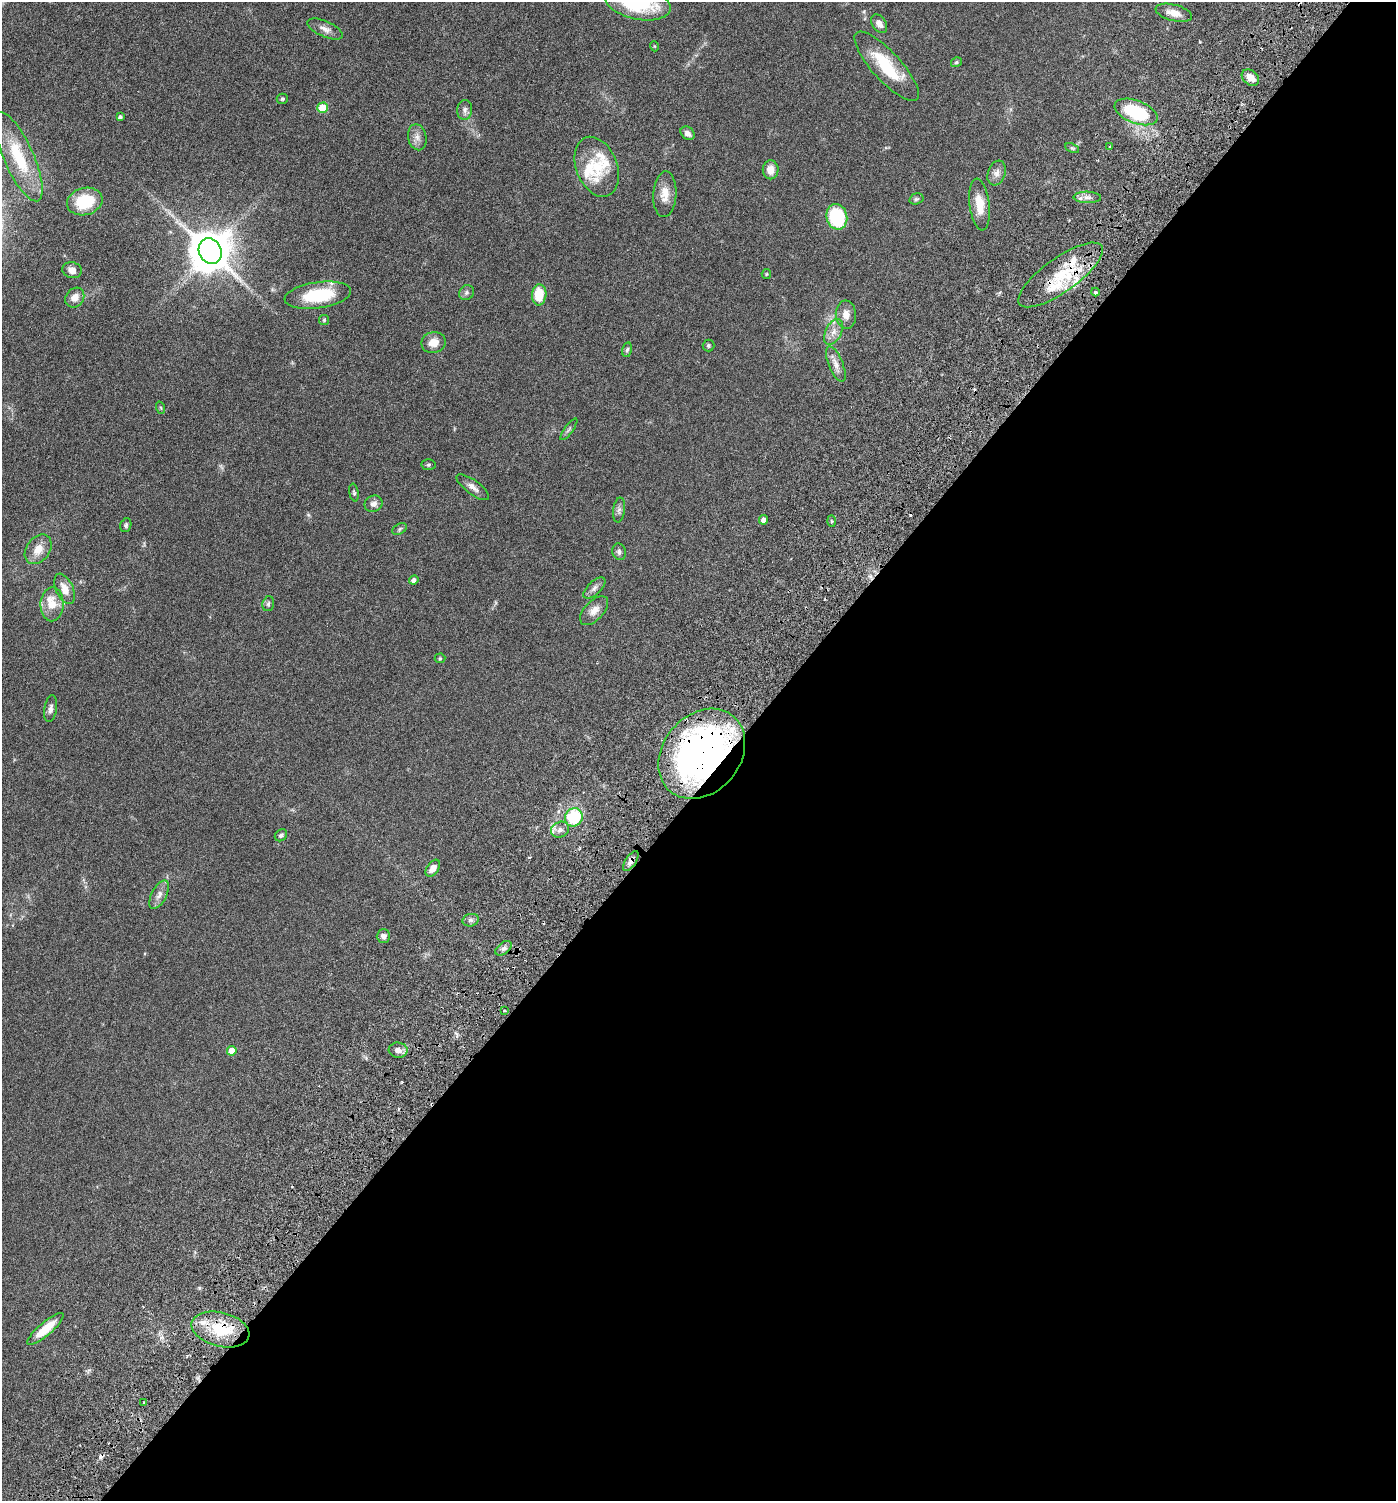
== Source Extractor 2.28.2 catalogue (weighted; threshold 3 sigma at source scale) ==
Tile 12 of 4 x 4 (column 4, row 3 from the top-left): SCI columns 4433-5826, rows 1597-3095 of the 6205 x 6192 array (HDU 1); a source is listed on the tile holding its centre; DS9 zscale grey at full resolution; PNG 1398 x 1503 px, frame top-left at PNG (2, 2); each listed source drawn as its Kron ellipse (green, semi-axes under 4 px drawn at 4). Shown black and unused: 48% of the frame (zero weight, under 3 of 6 exposures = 6% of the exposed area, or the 3 px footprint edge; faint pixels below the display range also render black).
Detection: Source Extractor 2.28.2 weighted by HDU 2 'WHT'; one run over the whole footprint, this tile lists its part. Background 0.0912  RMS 0.0046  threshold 0.0187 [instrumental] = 3 sigma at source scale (4.09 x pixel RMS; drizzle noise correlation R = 1.36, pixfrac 0.8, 0.05/0.05 arcsec/px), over >= 5 px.
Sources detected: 94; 1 too faint to see at this stretch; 4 cosmic-ray / hot-pixel residue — neither listed nor drawn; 9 inside a brighter listed object's ellipse — not listed separately; the other 80 listed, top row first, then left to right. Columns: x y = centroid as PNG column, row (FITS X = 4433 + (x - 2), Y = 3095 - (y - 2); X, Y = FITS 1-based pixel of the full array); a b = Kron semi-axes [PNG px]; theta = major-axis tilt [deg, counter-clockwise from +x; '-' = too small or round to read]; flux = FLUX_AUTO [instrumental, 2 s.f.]
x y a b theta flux
638 3 34 16 -13 30
1174 13 19 8 -14 3.8
879 24 10 7 -57 2.2
325 29 19 8 -24 2.7
654 46 5 3 - 0.32
957 62 5 4 - 0.63
887 66 45 14 -48 19
1250 78 10 7 -40 3.7
282 99 6 5 - 0.6
323 108 5 5 - 12
465 110 10 7 84 1.5
1136 112 22 11 -21 26
120 117 4 3 - 1
688 133 8 6 -41 1.8
417 137 13 9 -77 2.4
1110 147 3 2 - 0.31
1072 148 7 4 -25 0.68
19 157 48 15 -66 21
597 167 31 20 -69 12
771 170 9 8 - 3.7
997 173 13 8 70 2.2
665 194 23 11 87 5.1
1087 197 14 5 -1 2.1
916 199 7 5 16 0.7
85 202 18 13 16 17
980 205 26 10 -83 6.9
837 217 13 10 -76 31
210 251 13 11 -63 1500
72 270 10 8 -15 2.4
766 274 5 4 - 0.44
1061 275 50 17 36 20
1095 292 4 3 - 1.3
466 293 8 7 - 1.1
318 295 33 13 8 22
539 295 10 7 87 9.3
75 298 11 8 51 3.3
846 315 14 10 -85 3.4
324 320 5 5 - 0.51
834 332 14 8 63 3
433 343 12 10 11 4.2
708 345 6 6 - 0.68
627 350 7 5 77 0.77
836 364 19 7 -68 3
161 408 6 4 -71 0.48
569 429 13 4 54 0.89
428 465 7 5 2 0.66
473 487 19 7 -37 2.5
354 492 9 4 -80 0.74
374 504 9 8 - 1.9
619 510 12 6 82 1.4
763 520 5 4 - 1.7
832 521 6 4 -88 0.44
126 525 7 5 73 0.78
400 529 8 5 28 0.74
38 549 16 11 53 5.1
619 552 8 6 -75 1.3
414 580 5 4 - 1.5
594 588 14 6 43 1.7
65 589 16 8 -66 4.1
52 604 17 11 88 6.6
268 604 7 5 75 0.87
594 611 17 9 46 3.3
440 658 5 5 - 0.52
51 709 13 6 80 1.7
702 754 49 38 50 150
574 817 9 8 - 19
560 830 9 7 27 2
281 835 7 5 43 1
631 861 11 5 56 1.9
433 868 9 5 55 2.8
159 895 16 7 62 2.6
471 920 8 6 14 1.3
383 936 7 6 - 1.6
503 948 9 5 37 1.5
504 1010 2 2 - 0.48
398 1050 9 7 -6 2.1
232 1051 5 4 - 5.5
45 1329 23 6 41 8.4
220 1329 29 17 -14 17
144 1402 4 2 - 0.39
Overlapping masked pixels (flux is a lower limit): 4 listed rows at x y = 1061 275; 702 754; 631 861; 220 1329
Isophote crosses this tile's border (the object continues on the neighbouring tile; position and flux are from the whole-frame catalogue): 1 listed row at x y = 638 3